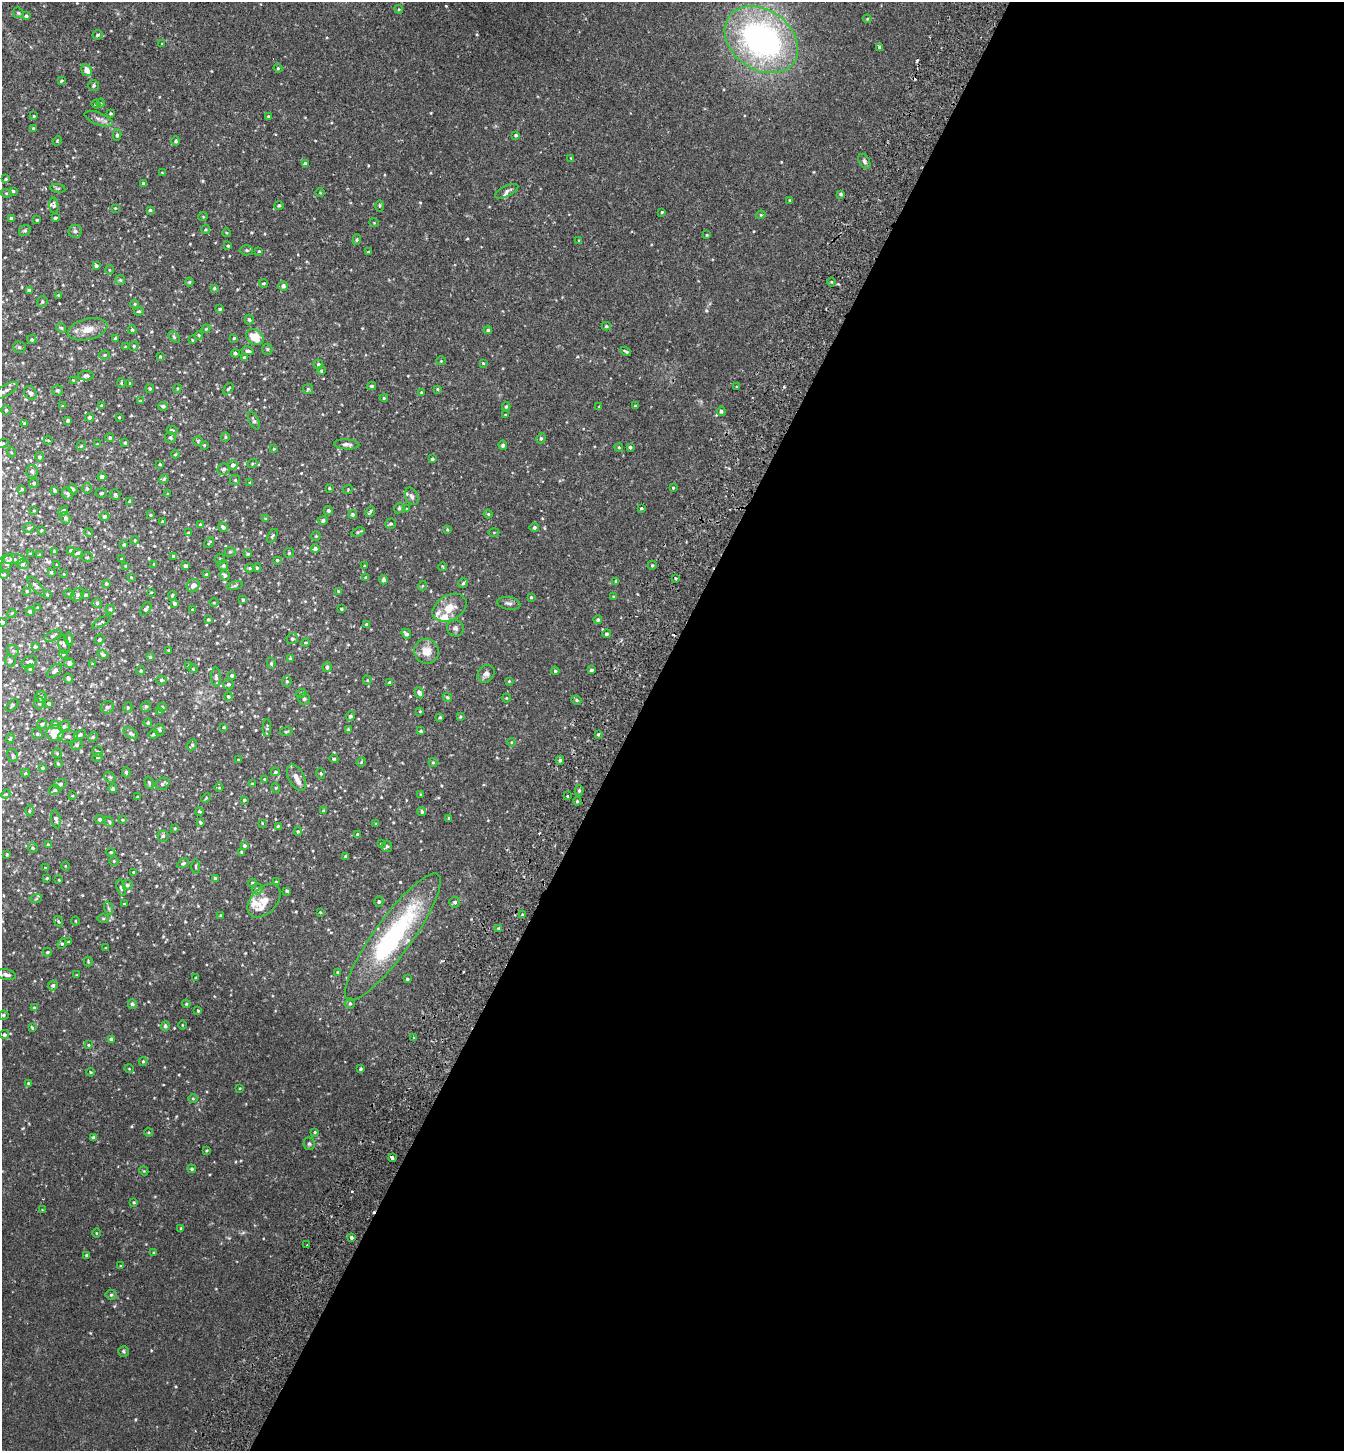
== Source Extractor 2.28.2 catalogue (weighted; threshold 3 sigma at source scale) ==
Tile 12 of 4 x 4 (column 4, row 3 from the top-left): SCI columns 4224-5565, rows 1481-2929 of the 5900 x 5859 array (HDU 1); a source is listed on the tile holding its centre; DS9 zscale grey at full resolution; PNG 1346 x 1453 px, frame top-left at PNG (2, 2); each listed source drawn as its Kron ellipse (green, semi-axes under 4 px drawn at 4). Shown black and unused: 53% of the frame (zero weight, under 2 of 3 exposures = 3% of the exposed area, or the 3 px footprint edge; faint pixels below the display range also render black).
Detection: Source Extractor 2.28.2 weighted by HDU 2 'WHT'; one run over the whole footprint, this tile lists its part. Background 0.0281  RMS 0.0045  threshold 0.0201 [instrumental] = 3 sigma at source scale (4.5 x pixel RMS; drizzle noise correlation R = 1.50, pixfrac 1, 0.05/0.05 arcsec/px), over >= 5 px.
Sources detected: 552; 5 cosmic-ray / hot-pixel residue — neither listed nor drawn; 18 inside a brighter listed object's ellipse — not listed separately; of the other 529, all 500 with FLUX_AUTO >= 0.307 (the completeness limit of this list) listed and drawn (29 fainter detections not listed), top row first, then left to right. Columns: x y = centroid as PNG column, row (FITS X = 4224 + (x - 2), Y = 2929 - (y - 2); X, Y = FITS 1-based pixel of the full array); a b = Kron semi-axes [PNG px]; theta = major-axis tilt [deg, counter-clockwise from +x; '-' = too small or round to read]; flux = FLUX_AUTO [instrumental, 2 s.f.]
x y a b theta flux
399 9 4 4 - 0.47
18 13 6 4 -45 0.57
26 16 4 4 - 0.63
867 19 4 4 - 0.47
97 35 5 4 - 0.73
761 40 40 30 -36 130
162 44 3 3 - 0.59
880 47 4 3 - 1.8
278 68 4 4 - 0.46
87 70 6 5 - 3
61 81 3 3 - 1.1
94 86 5 5 - 0.67
101 103 5 3 - 0.4
96 104 4 4 - 0.4
111 113 3 3 - 0.49
34 116 4 3 - 0.37
268 116 3 2 - 0.39
99 119 15 6 -21 2
33 128 4 3 - 0.38
117 135 6 4 76 0.81
516 135 3 3 - 0.68
57 141 5 4 - 0.43
176 141 4 4 - 0.74
571 158 3 3 - 0.32
864 161 8 5 -60 1.1
305 164 4 4 - 1.3
162 173 3 2 - 0.41
6 179 3 3 - 0.45
143 183 4 3 - 0.55
58 188 7 3 -7 0.52
13 191 4 3 - 0.6
507 191 13 5 26 1.2
6 193 5 3 - 0.44
320 193 4 3 - 0.32
841 194 4 3 - 0.62
790 201 4 3 - 0.54
279 205 5 4 - 0.73
54 206 8 4 -86 0.91
379 206 5 4 - 0.47
115 208 3 3 - 0.33
150 210 4 3 - 0.66
662 212 3 3 - 0.48
761 215 4 4 - 0.39
203 217 5 3 - 0.33
11 218 4 3 - 0.53
55 218 3 3 - 0.74
37 220 3 2 - 0.46
374 223 5 3 - 0.34
206 229 4 4 - 0.52
25 231 6 5 - 0.71
75 231 6 6 - 1.3
227 233 4 3 - 0.32
707 235 3 3 - 0.35
357 240 5 4 - 0.56
578 241 3 3 - 0.64
228 246 4 3 - 0.45
246 250 6 5 - 0.78
259 251 3 3 - 0.39
368 252 4 3 - 0.32
96 266 4 4 - 0.81
109 270 5 3 - 0.4
120 280 5 4 - 0.49
189 282 4 4 - 0.43
831 282 5 3 - 0.41
263 283 4 3 - 0.51
283 286 5 4 - 1.2
214 288 4 3 - 0.55
29 290 4 4 - 0.81
58 295 3 3 - 0.33
42 302 5 5 - 0.74
135 304 4 4 - 0.46
220 309 3 3 - 0.6
139 311 5 3 - 0.46
249 320 5 4 - 0.78
606 326 4 4 - 0.53
61 328 5 4 - 0.64
88 329 20 10 13 5.1
206 329 4 4 - 0.4
132 330 4 4 - 0.63
488 330 4 4 - 0.68
199 335 4 3 - 0.4
174 337 6 4 -45 0.59
255 337 9 7 -34 7.5
234 338 4 4 - 0.4
32 339 4 4 - 0.63
115 339 3 3 - 0.64
192 340 3 2 - 0.31
134 346 5 4 - 0.5
19 347 6 5 - 0.88
126 347 3 3 - 0.56
267 349 5 5 - 0.58
248 351 6 4 -10 1.2
626 351 6 2 -32 0.59
235 353 4 4 - 0.69
105 355 5 4 - 0.46
160 356 4 3 - 0.42
244 357 4 3 - 0.74
441 361 4 4 - 0.42
483 363 3 3 - 0.36
318 364 5 5 - 0.82
321 371 4 3 - 0.42
86 376 8 5 3 1.1
73 380 4 3 - 0.31
121 383 4 4 - 0.43
130 383 4 4 - 0.44
371 386 4 3 - 0.69
737 387 3 3 - 0.33
150 388 4 4 - 0.49
177 388 4 3 - 0.4
228 389 6 4 46 0.69
308 389 5 5 - 0.56
437 389 4 4 - 0.48
57 390 5 5 - 0.97
5 391 14 5 31 1.7
421 392 4 3 - 0.41
30 393 7 6 - 1.5
384 398 4 3 - 0.41
140 401 4 4 - 0.35
101 405 3 3 - 0.37
63 406 3 3 - 0.51
163 406 5 4 - 0.82
635 406 3 3 - 0.34
506 407 4 3 - 0.56
599 407 3 3 - 0.45
6 410 4 4 - 0.58
721 411 5 4 - 0.89
505 415 3 3 - 0.38
89 417 4 4 - 0.89
119 417 3 3 - 0.38
68 420 3 3 - 0.75
254 421 10 4 -63 1.1
24 424 4 4 - 0.56
172 430 5 4 - 0.83
225 437 5 4 - 0.51
110 438 4 4 - 0.69
170 438 6 5 - 0.69
541 438 5 4 - 0.75
48 440 4 3 - 0.33
198 441 5 5 - 0.53
3 443 5 3 - 0.33
125 443 4 3 - 0.51
97 444 3 3 - 0.32
347 444 13 5 -3 1.4
204 445 3 3 - 0.39
503 445 4 4 - 1.1
81 446 5 4 - 0.52
619 447 4 3 - 0.43
630 447 3 3 - 0.77
274 449 4 3 - 0.41
11 452 5 3 - 0.43
175 454 4 3 - 0.46
39 457 4 4 - 0.86
432 459 3 3 - 0.72
160 464 3 3 - 0.38
252 464 5 3 - 0.38
233 465 5 4 - 1.4
224 469 6 5 - 1.1
32 471 6 6 - 1.2
102 477 4 3 - 1.2
164 479 5 4 - 0.58
235 480 5 5 - 0.55
250 482 4 3 - 0.41
34 483 5 4 - 0.74
329 488 3 3 - 0.4
673 488 3 3 - 0.38
22 489 4 4 - 0.51
73 489 5 3 - 0.85
87 489 5 5 - 0.82
348 489 5 3 - 0.35
55 491 4 3 - 0.75
101 493 5 4 - 0.69
68 494 7 5 -60 0.99
115 494 5 5 - 0.82
168 494 4 4 - 0.42
412 496 9 6 -63 1.4
130 501 3 3 - 0.63
399 508 6 4 46 0.58
641 508 4 3 - 0.49
407 509 4 3 - 0.36
328 510 4 4 - 0.88
34 511 4 2 - 0.31
63 511 5 3 - 0.81
370 512 6 3 47 1.2
353 514 4 4 - 0.77
488 514 4 4 - 0.51
150 515 4 3 - 0.43
105 516 4 4 - 0.79
65 518 6 4 -57 0.81
265 519 4 3 - 0.46
323 520 4 4 - 0.87
162 521 3 2 - 0.43
200 524 4 3 - 0.44
391 524 5 4 - 0.71
223 527 5 4 - 1
534 527 4 4 - 0.94
29 528 6 4 24 0.62
41 530 3 2 - 0.36
447 530 3 3 - 0.46
358 532 7 3 19 0.66
89 533 4 3 - 0.38
188 533 4 4 - 0.46
494 533 5 3 - 0.35
272 536 8 4 57 0.62
316 536 4 4 - 0.45
135 540 4 3 - 0.38
209 543 6 2 56 0.4
124 545 3 3 - 0.52
315 549 4 4 - 1.3
71 550 4 3 - 0.79
54 551 3 3 - 0.37
230 552 5 5 - 0.63
77 553 5 4 - 0.82
289 553 5 5 - 0.56
30 554 3 3 - 0.42
248 554 4 3 - 0.49
39 555 3 3 - 0.42
87 557 5 5 - 0.68
173 557 4 4 - 0.82
13 559 12 5 -3 1.5
122 559 3 3 - 0.71
220 559 5 5 - 0.67
277 560 4 4 - 0.5
7 563 9 5 65 1.4
23 564 6 5 - 0.72
154 564 3 3 - 0.67
57 565 3 3 - 0.41
223 565 5 5 - 0.91
652 565 4 4 - 0.57
125 566 4 4 - 0.37
185 566 4 3 - 0.98
364 566 3 3 - 0.35
443 567 4 3 - 0.32
250 568 4 3 - 0.64
257 568 4 3 - 0.62
51 572 4 3 - 0.5
4 574 4 4 - 0.53
64 574 3 2 - 0.34
206 575 3 3 - 0.92
225 575 5 5 - 0.91
131 577 4 3 - 0.32
366 578 4 3 - 0.52
676 579 3 3 - 1.6
383 580 4 4 - 1.6
616 581 3 3 - 0.57
106 583 3 3 - 0.6
463 583 5 4 - 0.7
235 585 8 4 11 0.84
36 586 12 4 -49 1
193 586 7 6 - 2.6
422 586 5 3 - 0.37
27 591 4 3 - 0.56
338 591 4 3 - 0.5
151 592 3 3 - 0.34
69 593 5 3 - 0.53
47 594 3 3 - 0.42
78 595 7 6 - 1
86 595 4 4 - 0.62
172 595 4 3 - 0.45
531 597 3 3 - 0.41
613 597 4 2 - 0.32
243 600 4 3 - 0.59
97 603 5 5 - 0.69
174 603 4 3 - 0.86
214 603 4 3 - 0.35
509 603 12 6 -9 1.4
38 608 3 3 - 0.45
449 608 18 12 28 6
110 609 4 4 - 0.66
146 609 7 4 56 0.94
192 609 3 2 - 0.36
341 609 3 3 - 0.53
30 611 4 4 - 0.72
12 613 4 3 - 0.42
208 619 4 3 - 0.54
598 620 4 4 - 0.76
3 622 4 4 - 0.71
101 622 10 4 31 0.7
367 624 4 4 - 0.64
455 628 8 8 - 1.5
406 634 5 3 - 1.1
607 634 4 4 - 0.78
53 636 9 4 28 0.95
69 639 7 3 -79 0.6
100 639 5 4 - 0.61
292 639 6 5 - 0.96
306 643 4 2 - 0.4
64 645 9 5 -76 1.1
35 647 3 3 - 0.6
169 650 4 3 - 0.34
13 651 6 5 - 0.75
427 651 13 12 - 4.9
63 654 4 4 - 0.53
103 655 6 4 -29 0.72
150 657 3 3 - 0.6
290 658 4 3 - 0.38
10 661 6 5 - 0.94
29 662 8 5 24 1.3
69 663 5 4 - 1.9
271 663 5 4 - 0.73
92 664 4 3 - 0.37
189 666 4 3 - 0.41
327 667 5 4 - 0.95
30 669 4 4 - 0.51
193 669 4 4 - 0.42
591 670 3 3 - 0.73
54 671 9 5 42 1.5
141 671 4 4 - 0.56
555 671 4 4 - 0.62
486 674 9 8 - 1.5
232 675 4 3 - 0.69
216 677 9 5 -88 1.1
68 678 5 4 - 1.1
161 680 5 4 - 0.74
367 680 5 4 - 0.4
287 681 5 4 - 0.67
509 681 4 3 - 0.43
389 682 3 3 - 0.49
228 684 5 5 - 0.99
301 693 5 3 - 0.46
419 693 6 4 -62 1.4
228 696 4 4 - 0.66
41 697 6 5 - 1
447 697 5 4 - 0.58
506 698 4 4 - 0.39
304 699 6 6 - 1.2
577 700 5 3 - 0.63
39 703 6 5 - 0.88
49 703 4 4 - 0.71
12 705 7 3 45 0.44
107 707 6 6 - 1.3
146 707 5 4 - 0.64
162 707 4 4 - 0.74
128 708 5 4 - 0.61
160 711 3 3 - 0.36
420 711 4 3 - 0.34
350 716 5 4 - 0.93
440 717 3 3 - 0.53
460 717 4 3 - 0.44
148 723 4 4 - 0.72
42 724 5 5 - 0.81
55 724 4 4 - 0.73
64 726 6 5 - 0.79
224 727 3 2 - 0.35
267 728 9 4 89 0.68
159 730 6 5 - 1.1
348 730 4 4 - 0.73
286 731 6 3 9 0.42
421 731 4 3 - 0.67
55 733 8 8 - 5.9
131 733 8 5 -37 0.93
37 734 5 5 - 0.78
153 734 5 4 - 0.61
598 734 3 3 - 0.62
80 735 6 4 28 0.94
68 736 10 6 -1 1.4
93 737 5 4 - 0.51
10 738 5 4 - 0.5
511 742 4 4 - 0.41
77 745 6 5 - 0.85
192 745 6 4 53 0.73
98 752 5 5 - 0.68
57 753 5 5 - 0.51
13 755 6 5 - 0.86
98 757 5 4 - 0.53
334 759 4 4 - 0.73
238 760 3 2 - 0.32
560 760 4 4 - 0.81
361 762 5 4 - 0.42
433 763 4 4 - 0.54
58 764 3 3 - 0.5
42 768 4 4 - 0.61
126 772 5 4 - 0.69
275 772 4 3 - 0.67
26 773 4 3 - 0.53
321 773 5 4 - 0.54
110 777 6 5 - 0.64
296 778 14 8 -64 2.5
265 779 4 3 - 0.61
149 783 6 3 -75 0.56
60 784 6 4 18 0.76
162 784 7 5 32 1.2
252 784 3 3 - 0.44
219 788 4 3 - 0.32
276 788 5 3 - 0.39
113 789 4 4 - 0.78
55 790 6 4 14 0.77
579 791 5 4 - 0.79
6 794 5 3 - 0.38
421 795 4 4 - 0.42
72 796 4 2 - 0.31
567 796 3 3 - 0.83
137 797 4 3 - 0.55
206 798 5 3 - 0.42
244 800 3 3 - 0.54
577 801 4 4 - 0.55
29 811 5 3 - 0.48
199 811 4 3 - 0.45
323 811 4 3 - 0.53
422 811 4 4 - 0.84
449 818 4 3 - 0.6
56 819 9 5 -78 1.2
100 819 4 4 - 0.77
122 820 4 3 - 0.39
109 822 5 4 - 0.52
200 822 4 3 - 0.56
262 823 4 3 - 0.31
376 824 4 3 - 0.43
278 826 4 4 - 0.6
175 828 3 3 - 0.4
298 831 4 3 - 0.48
358 835 3 3 - 0.71
163 836 5 5 - 0.94
381 843 4 3 - 0.33
48 845 4 3 - 0.52
244 845 4 3 - 0.77
387 846 6 5 - 0.77
33 848 5 5 - 0.69
111 852 4 4 - 0.63
241 852 4 3 - 0.45
7 854 3 3 - 0.55
346 856 4 3 - 0.73
114 861 5 4 - 0.51
183 863 6 4 28 0.67
65 866 4 3 - 0.33
196 866 7 3 -90 0.54
45 868 3 2 - 0.32
134 872 4 3 - 0.48
47 878 3 3 - 0.42
215 878 4 3 - 0.8
59 880 3 2 - 0.31
276 882 4 4 - 0.44
253 883 4 3 - 0.71
127 885 5 5 - 0.88
121 888 8 4 -72 0.75
257 889 5 5 - 0.78
287 891 3 3 - 0.81
36 899 6 4 20 0.54
264 901 20 13 45 5.2
379 902 5 4 - 0.78
455 902 5 5 - 1
124 904 3 2 - 0.34
108 908 7 4 -71 0.81
320 912 4 3 - 0.34
220 915 4 3 - 0.44
522 915 4 3 - 0.54
103 919 5 3 - 0.47
58 921 5 3 - 0.39
75 921 4 3 - 0.36
499 929 3 3 - 0.6
393 937 77 18 54 63
69 942 3 2 - 0.41
62 944 5 4 - 0.54
105 948 3 2 - 0.31
47 952 4 3 - 0.6
88 961 5 4 - 0.42
338 972 4 4 - 0.74
6 975 10 5 -11 1.4
77 975 3 3 - 0.34
196 978 3 3 - 0.4
407 979 3 3 - 0.63
53 986 5 4 - 0.91
350 1003 5 4 - 0.69
132 1004 5 4 - 1
186 1004 4 4 - 0.49
34 1007 4 3 - 0.39
198 1011 3 3 - 0.49
3 1015 5 4 - 0.83
182 1025 5 3 - 0.35
165 1026 5 4 - 0.97
32 1028 4 2 - 0.44
4 1035 4 4 - 0.83
414 1038 3 3 - 0.62
111 1039 3 3 - 0.73
88 1045 3 3 - 0.4
143 1061 4 3 - 0.47
129 1069 5 3 - 0.32
361 1069 3 3 - 0.55
91 1072 4 3 - 0.45
28 1083 4 3 - 0.46
240 1088 4 3 - 0.34
193 1098 5 3 - 0.38
149 1132 4 3 - 0.32
315 1132 4 3 - 0.46
93 1137 4 4 - 0.77
309 1144 6 5 - 0.92
207 1151 3 2 - 0.41
392 1158 4 3 - 2.6
192 1169 4 4 - 0.64
144 1171 5 3 - 0.36
134 1202 3 3 - 0.52
42 1210 4 3 - 0.31
181 1228 3 3 - 0.45
96 1233 5 3 - 0.31
351 1238 4 3 - 1.3
307 1245 3 2 - 0.44
154 1253 4 4 - 0.43
86 1255 3 3 - 0.48
120 1266 3 3 - 0.36
111 1295 5 5 - 0.61
123 1351 5 5 - 0.74
Isophote crosses this tile's border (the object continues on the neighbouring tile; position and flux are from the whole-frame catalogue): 1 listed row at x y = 3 622
Unlisted compact peaks at least as high as the median listed source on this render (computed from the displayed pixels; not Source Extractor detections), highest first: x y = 706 310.